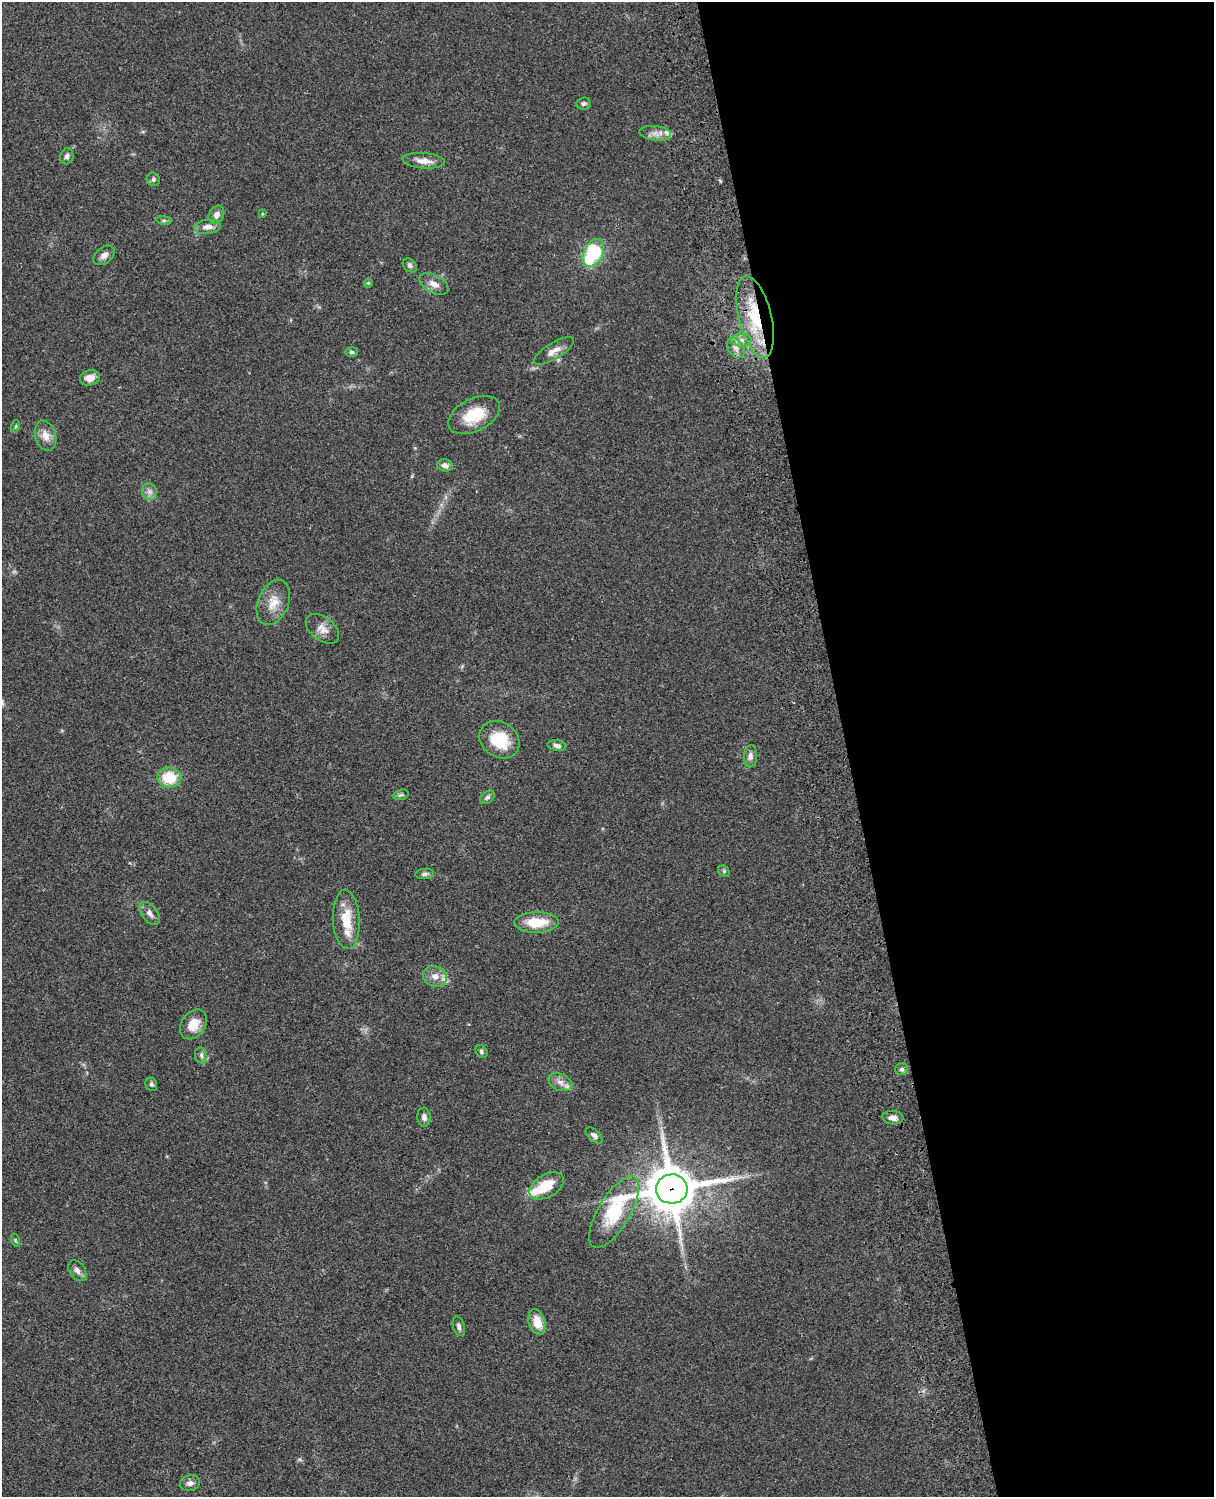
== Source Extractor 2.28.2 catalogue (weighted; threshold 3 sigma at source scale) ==
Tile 8 of 4 x 3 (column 4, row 2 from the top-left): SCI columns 3758-4969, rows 1773-3267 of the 5088 x 4927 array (HDU 1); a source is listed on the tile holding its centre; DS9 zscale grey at full resolution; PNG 1216 x 1499 px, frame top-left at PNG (2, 2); each listed source drawn as its Kron ellipse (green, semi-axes under 4 px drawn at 4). Shown black and unused: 30% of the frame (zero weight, under 3 of 4 exposures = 6% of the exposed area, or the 3 px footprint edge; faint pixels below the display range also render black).
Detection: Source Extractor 2.28.2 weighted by HDU 2 'WHT'; one run over the whole footprint, this tile lists its part. Background 0.0782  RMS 0.0058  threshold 0.026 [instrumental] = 3 sigma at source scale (4.5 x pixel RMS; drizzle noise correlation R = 1.50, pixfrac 1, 0.05/0.05 arcsec/px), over >= 5 px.
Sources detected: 58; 2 inside a brighter listed object's ellipse — not listed separately; the other 56 listed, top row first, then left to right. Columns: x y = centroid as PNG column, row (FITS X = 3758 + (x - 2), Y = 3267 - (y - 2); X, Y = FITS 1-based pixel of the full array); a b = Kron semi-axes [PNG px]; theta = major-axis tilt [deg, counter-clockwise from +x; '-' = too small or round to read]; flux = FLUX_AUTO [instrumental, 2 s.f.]
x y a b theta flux
584 104 7 6 - 1.5
655 133 16 7 -7 4.2
67 156 8 6 74 1.9
424 161 21 7 -4 5.2
153 179 7 6 - 1.4
262 214 3 3 - 0.56
216 215 9 7 63 3.1
164 220 8 4 -8 1.1
207 227 13 7 7 3.9
593 253 15 9 62 38
104 255 12 8 40 3
410 265 8 6 -43 1.6
368 283 4 4 - 0.65
434 284 16 9 -28 4.6
755 317 42 16 -76 32
741 340 10 6 -2 3
736 348 11 7 -57 3.4
554 351 23 8 31 4.8
352 352 6 5 - 1
90 378 10 7 14 4.7
474 415 27 16 26 18
16 426 6 4 71 0.77
46 436 15 10 -74 5.6
445 465 8 6 -12 2.8
149 492 8 7 - 2.5
273 602 24 15 68 9.3
322 629 19 11 -38 5.3
499 740 21 17 -35 20
557 745 9 5 -10 2
750 756 11 6 87 2.6
169 777 12 10 -3 18
401 795 8 5 18 1.1
487 797 8 6 39 1.6
724 871 6 5 - 0.92
425 874 9 5 6 1.7
150 913 13 8 -53 2.9
346 920 29 13 -87 16
536 922 22 10 1 15
435 976 12 10 -20 4.6
193 1024 16 12 54 9.1
481 1051 7 5 -52 1.4
201 1055 8 6 -76 1.7
902 1069 6 6 - 1.3
560 1082 12 8 -24 3.8
151 1084 7 5 -64 1.1
424 1117 9 6 -84 2.5
893 1118 10 7 -4 3.3
594 1135 10 5 -42 1.8
546 1186 19 11 29 14
672 1189 16 14 5 2400
614 1212 40 16 59 44
15 1240 6 4 -72 0.67
77 1271 11 7 -55 2.7
537 1322 13 8 -70 8.7
459 1326 10 6 -74 1.8
190 1483 10 8 14 2.5
Overlapping masked pixels (flux is a lower limit): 2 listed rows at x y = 755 317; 672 1189